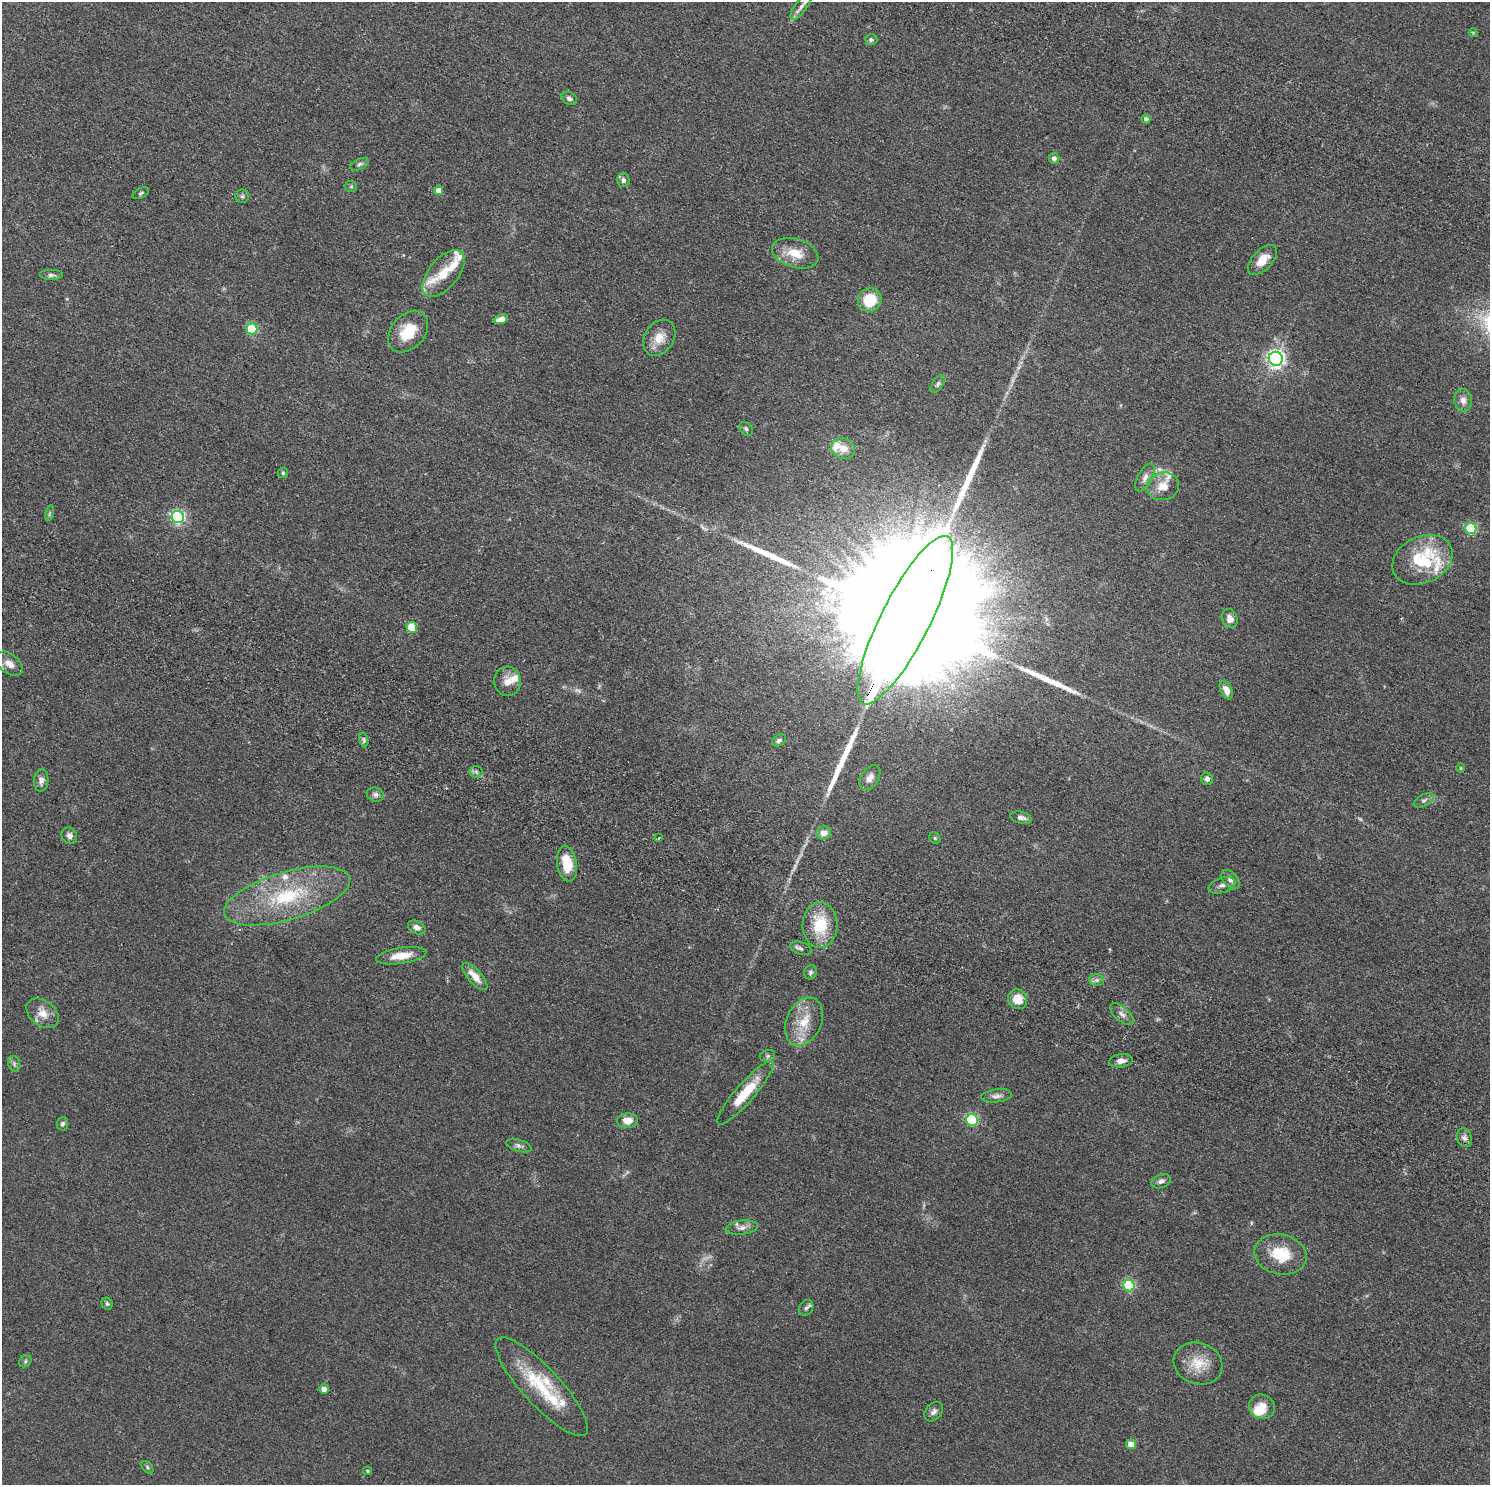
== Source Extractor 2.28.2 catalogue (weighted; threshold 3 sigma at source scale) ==
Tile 11 of 4 x 4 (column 3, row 3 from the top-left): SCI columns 3003-4490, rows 1827-3309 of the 6005 x 6486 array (HDU 1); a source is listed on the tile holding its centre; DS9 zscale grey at full resolution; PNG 1492 x 1487 px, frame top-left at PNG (2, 2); each listed source drawn as its Kron ellipse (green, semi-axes under 4 px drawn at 4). Shown black and unused: <1% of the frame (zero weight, under 2 of 4 exposures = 3% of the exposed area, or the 3 px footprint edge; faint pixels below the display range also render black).
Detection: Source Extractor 2.28.2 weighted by HDU 2 'WHT'; one run over the whole footprint, this tile lists its part. Background 0.0343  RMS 0.0054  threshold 0.0242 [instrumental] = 3 sigma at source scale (4.5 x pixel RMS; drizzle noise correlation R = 1.50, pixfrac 1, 0.05/0.05 arcsec/px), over >= 5 px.
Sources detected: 115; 4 too faint to see at this stretch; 1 inside a brighter object's white glare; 4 long thin detections or spike segments (spike, bleed or trail) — neither listed nor drawn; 13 inside a brighter listed object's ellipse — not listed separately; the other 93 listed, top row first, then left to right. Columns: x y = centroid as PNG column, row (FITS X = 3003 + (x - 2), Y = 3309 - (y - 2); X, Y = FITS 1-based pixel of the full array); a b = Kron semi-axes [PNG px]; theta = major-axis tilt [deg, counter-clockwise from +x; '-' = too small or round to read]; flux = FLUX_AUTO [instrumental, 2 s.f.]
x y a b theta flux
801 6 16 6 54 2.5
1473 33 4 4 - 0.61
871 40 6 5 - 1.2
569 98 8 6 -33 1.6
1146 119 4 4 - 2.4
1054 158 5 5 - 2.7
360 164 10 5 25 1.2
623 180 7 6 - 1.4
351 186 6 5 - 0.74
438 190 5 4 - 3.6
141 193 9 5 27 0.89
242 196 7 6 - 1
795 253 24 14 -17 9.8
1262 260 18 10 47 7
444 273 28 14 50 10
51 275 12 5 0 1.6
870 300 12 11 - 15
501 319 7 4 19 4.6
252 329 5 5 - 28
408 332 23 16 49 14
659 338 19 14 56 7.1
1276 359 7 7 - 190
938 384 10 5 55 1.2
1463 400 11 9 -83 3.3
746 429 8 6 -45 1.1
843 448 12 10 -23 5.3
283 473 5 5 - 0.72
1145 477 15 7 62 2.7
1163 486 16 14 14 6.8
49 513 8 4 80 0.73
178 517 6 6 - 91
1471 529 5 5 - 44
1422 560 31 23 25 30
1230 619 10 8 -71 3.5
905 620 93 24 63 76000
412 627 5 5 - 18
9 664 15 9 -36 4.7
507 681 15 13 -85 4.8
1226 690 10 5 -63 3.2
364 740 7 4 -79 0.96
779 740 7 5 33 1.1
1461 768 5 3 - 0.4
476 772 6 6 - 1.1
870 778 14 8 57 2.8
1207 779 6 6 - 1.9
41 780 11 7 88 2.5
375 795 9 6 -13 1.6
1424 800 11 5 26 1.5
1021 818 11 6 -13 2.1
824 833 7 6 - 3.8
69 836 9 7 -53 2.4
659 838 3 3 - 2
935 838 6 5 - 0.64
567 864 18 10 -81 13
1230 879 11 7 -47 2.5
1222 885 13 7 18 2.3
287 896 65 24 16 43
820 925 23 17 90 18
417 927 9 6 -26 2.6
801 948 11 6 -18 1.5
401 956 25 8 9 8.1
810 972 7 6 - 1.3
475 976 17 7 -49 5.6
1096 980 7 6 - 1.4
1017 999 10 9 - 8
43 1013 18 12 -38 6.1
1122 1014 14 7 -41 2.6
804 1022 25 17 65 12
768 1056 7 6 - 1.1
1121 1061 12 6 7 2.6
14 1064 8 6 -71 1.3
745 1093 41 9 49 17
997 1096 15 6 6 2.3
972 1120 6 6 - 48
627 1121 10 7 4 5.3
62 1124 7 6 - 1.1
1464 1138 9 7 -67 2
519 1146 13 6 -15 1.7
1161 1181 10 6 19 2
742 1228 16 7 6 2.9
1280 1254 26 20 -12 17
1129 1286 6 5 - 48
107 1304 6 5 - 0.81
806 1308 8 6 58 1.3
25 1361 7 5 48 0.89
1198 1364 25 20 -19 11
542 1387 65 18 -47 28
324 1389 5 5 - 3.8
1262 1407 13 12 - 6.4
934 1412 11 7 49 1.9
1131 1444 5 4 - 6.4
147 1467 7 4 -50 0.8
367 1471 4 4 - 0.68
Overlapping masked pixels (flux is a lower limit): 1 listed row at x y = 905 620
Isophote crosses this tile's border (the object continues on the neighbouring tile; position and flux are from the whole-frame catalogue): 1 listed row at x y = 801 6